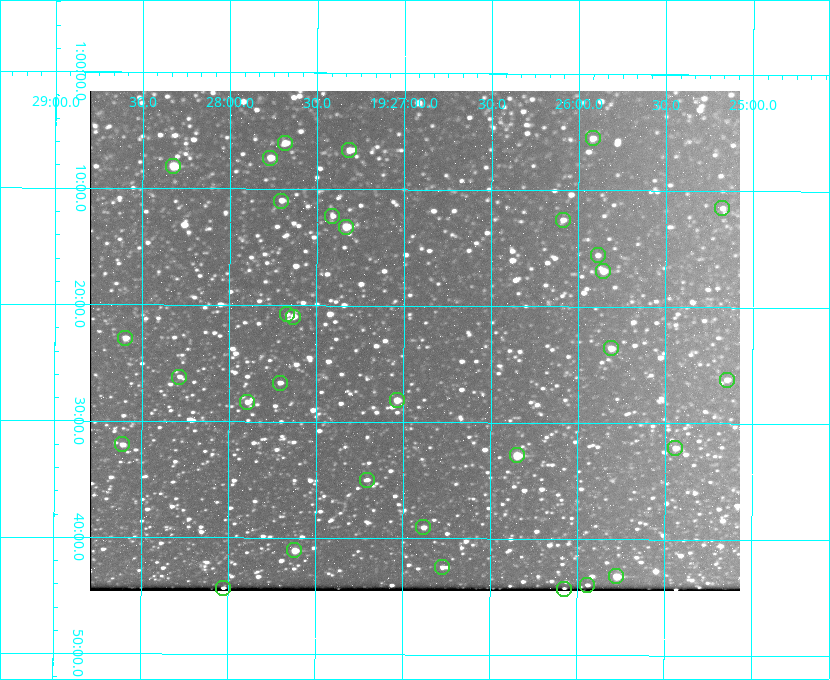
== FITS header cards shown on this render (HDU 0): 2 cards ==
NAXIS1  =                  650 / Width of table row in bytes
NAXIS2  =                  500 / Number of rows in table

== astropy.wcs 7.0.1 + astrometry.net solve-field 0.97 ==
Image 650 x 500 px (HDU 0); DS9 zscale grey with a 90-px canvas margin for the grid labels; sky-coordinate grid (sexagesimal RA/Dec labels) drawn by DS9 from the SOLVED WCS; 32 Tycho-2 reference stars matched to detected sources circled (green)
Header WCS: none
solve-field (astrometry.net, Tycho-2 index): SOLVED blind (the file carries no WCS)
Solved WCS: RA---TAN-SIP/DEC--TAN-SIP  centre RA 19:26:56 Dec +01:23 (291.73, +1.38 deg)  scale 5.16 arcsec/px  FOV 55.9' x 43.0'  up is +180 deg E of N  parity flipped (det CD > 0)
(file carries no celestial WCS; the grid is the blind solution)
Tycho-2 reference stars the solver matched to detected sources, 32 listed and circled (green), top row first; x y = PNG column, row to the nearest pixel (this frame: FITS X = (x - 90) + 1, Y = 500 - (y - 91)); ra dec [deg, ICRS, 3 dp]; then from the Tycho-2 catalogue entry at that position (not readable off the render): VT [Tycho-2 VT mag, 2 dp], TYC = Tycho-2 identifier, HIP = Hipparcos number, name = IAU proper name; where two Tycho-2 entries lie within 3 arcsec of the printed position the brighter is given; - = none
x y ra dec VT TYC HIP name
593 138 291.480 +1.092 11.69 465-523-1 - -
285 143 291.921 +1.101 10.89 465-1942-1 - -
349 150 291.829 +1.111 10.78 465-2030-1 - -
270 158 291.942 +1.122 10.76 465-1161-1 - -
173 166 292.081 +1.135 10.24 465-979-1 - -
281 201 291.926 +1.184 11.49 465-1994-1 - -
722 208 291.294 +1.191 12.55 465-657-1 - -
332 216 291.853 +1.206 11.17 465-1444-1 - -
563 220 291.522 +1.209 11.81 465-867-1 - -
346 227 291.833 +1.221 9.77 465-1968-1 - -
598 255 291.472 +1.260 11.72 465-772-1 - -
603 271 291.465 +1.282 11.06 465-140-1 - -
287 314 291.918 +1.346 12.72 465-661-1 - -
293 317 291.908 +1.350 10.94 465-1840-1 - -
125 338 292.148 +1.381 10.77 465-611-1 - -
611 348 291.453 +1.393 11.17 465-261-1 - -
179 377 292.071 +1.436 12.12 465-1311-1 - -
727 380 291.287 +1.437 11.86 465-1616-1 - -
280 383 291.927 +1.444 11.17 465-873-1 - -
397 400 291.759 +1.468 10.00 465-530-1 - -
247 402 291.973 +1.472 10.69 465-577-1 - -
122 444 292.152 +1.534 10.91 465-857-1 - -
675 448 291.360 +1.535 11.71 465-397-1 - -
517 455 291.587 +1.547 9.51 465-596-1 - -
367 480 291.801 +1.583 12.28 465-1290-1 - -
423 527 291.720 +1.651 11.47 465-675-1 - -
294 550 291.905 +1.685 9.70 465-808-1 - -
442 567 291.693 +1.708 12.07 465-703-1 - -
616 576 291.444 +1.720 9.41 465-672-1 - -
587 585 291.485 +1.732 11.91 465-185-1 - -
223 588 292.007 +1.739 11.52 465-518-1 - -
564 589 291.519 +1.738 12.28 465-673-1 - -